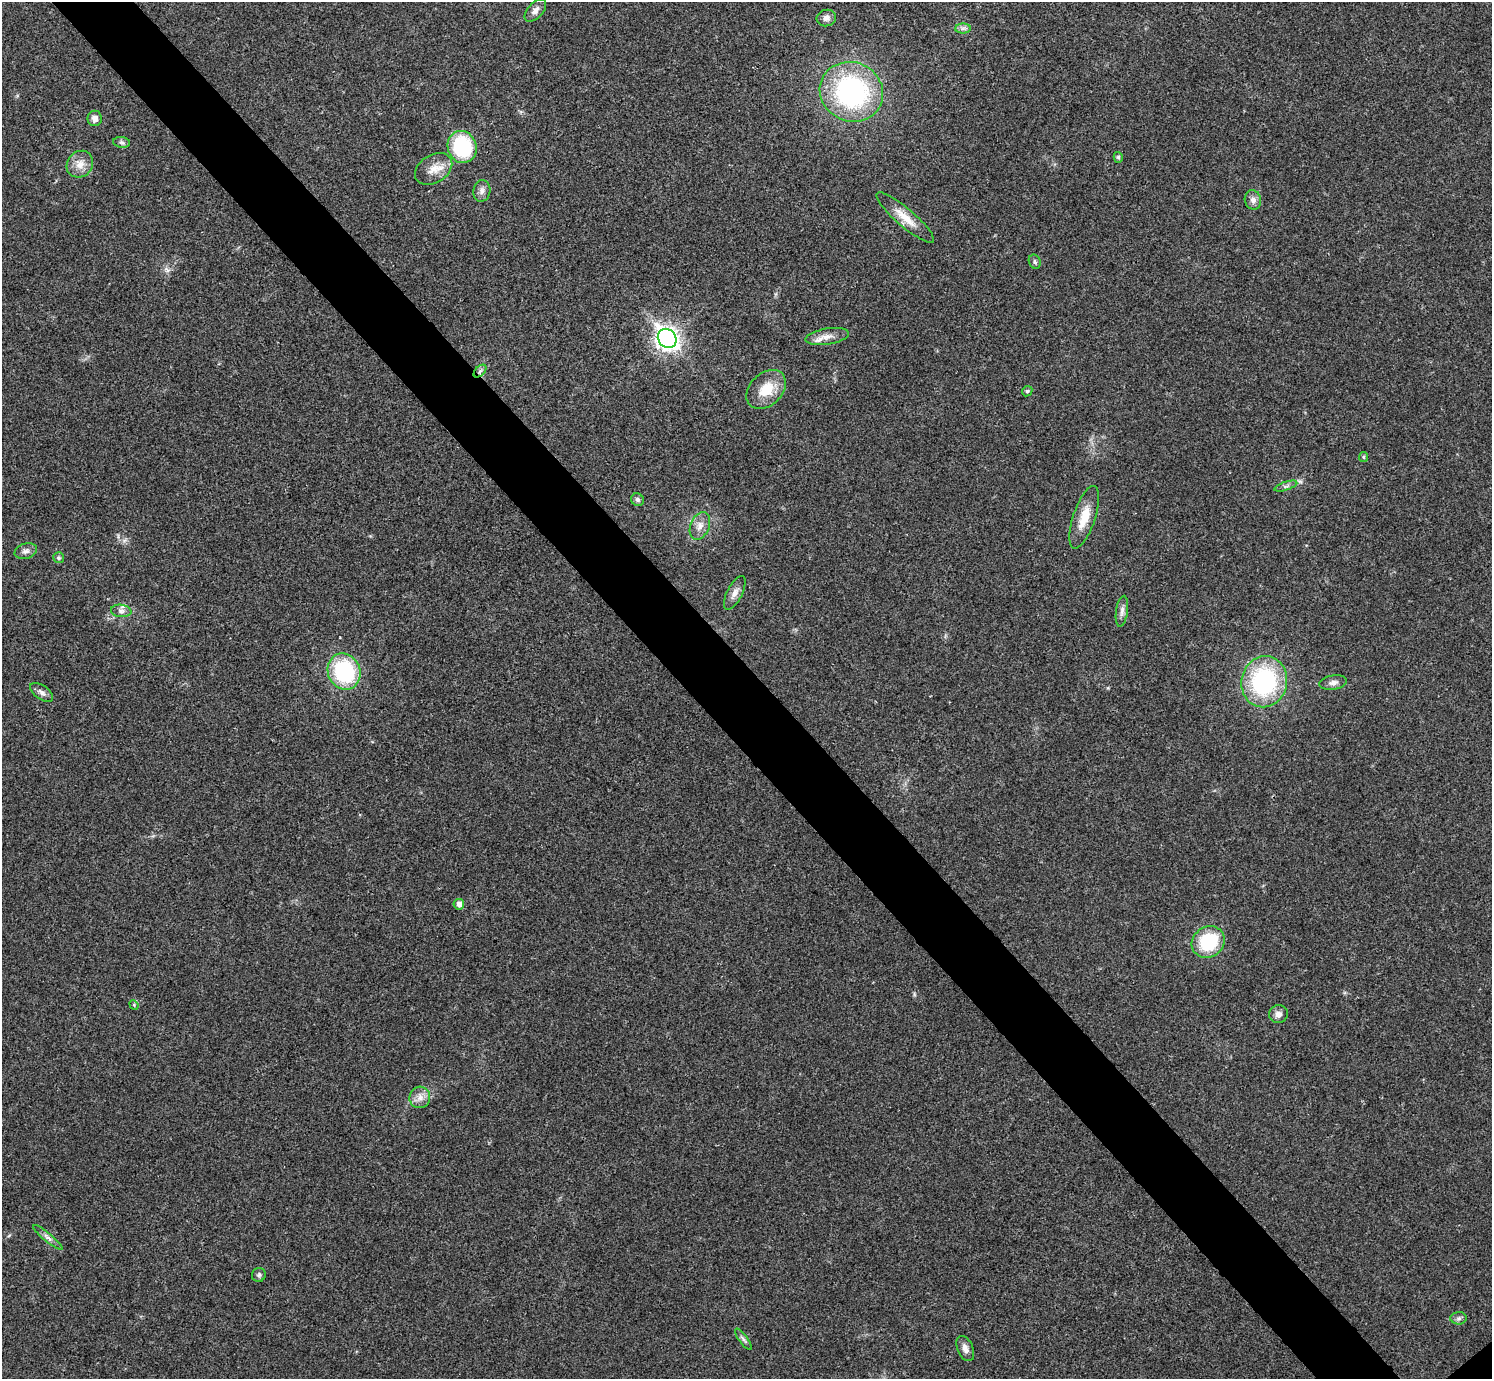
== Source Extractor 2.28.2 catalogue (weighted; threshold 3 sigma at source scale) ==
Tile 11 of 4 x 4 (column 3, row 3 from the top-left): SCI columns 2984-4473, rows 1537-2913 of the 5969 x 5967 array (HDU 1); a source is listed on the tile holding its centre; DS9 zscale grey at full resolution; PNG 1494 x 1381 px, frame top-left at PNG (2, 2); each listed source drawn as its Kron ellipse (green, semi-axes under 4 px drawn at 4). Shown black and unused: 6% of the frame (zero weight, under 3 of 4 exposures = <1% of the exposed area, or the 3 px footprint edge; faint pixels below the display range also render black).
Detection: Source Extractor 2.28.2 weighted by HDU 2 'WHT'; one run over the whole footprint, this tile lists its part. Background 0.021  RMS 0.0043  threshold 0.0195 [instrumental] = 3 sigma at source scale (4.5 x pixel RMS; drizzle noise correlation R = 1.50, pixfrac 1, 0.05/0.05 arcsec/px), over >= 5 px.
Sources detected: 44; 1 inside a brighter listed object's ellipse — not listed separately; the other 43 listed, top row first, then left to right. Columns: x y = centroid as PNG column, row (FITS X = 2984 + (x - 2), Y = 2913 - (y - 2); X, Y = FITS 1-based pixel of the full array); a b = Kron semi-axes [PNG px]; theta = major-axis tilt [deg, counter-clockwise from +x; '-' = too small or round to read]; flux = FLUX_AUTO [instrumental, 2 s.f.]
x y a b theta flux
535 10 14 7 48 2.4
826 18 10 8 15 2.4
963 28 7 5 1 1.3
851 92 32 29 -25 79
95 118 8 7 - 2.3
121 142 8 5 -8 1.1
462 147 16 14 -69 36
1118 157 5 4 - 0.7
80 164 14 12 46 4.7
434 169 20 14 32 6.3
482 191 11 8 80 2.1
1253 200 10 8 -78 2.2
905 218 37 9 -41 7.4
1035 262 7 5 -67 0.89
827 337 22 8 9 4.2
667 339 10 8 -49 280
480 371 8 4 45 1.3
766 389 23 16 44 11
1027 391 6 4 44 0.61
1363 457 5 4 - 0.6
1286 486 12 4 17 1.1
637 500 7 6 - 1.1
1084 517 33 11 72 8.8
700 526 14 9 68 3.5
26 551 11 7 17 1.9
58 558 5 5 - 0.78
735 593 18 7 63 2.9
121 611 10 6 -7 1.7
1122 611 15 6 82 2.1
344 671 18 16 -65 41
1264 682 26 22 76 55
1333 683 14 7 10 2.2
42 692 13 7 -35 2
459 904 5 5 - 2.4
1208 942 17 15 34 25
134 1005 5 4 - 0.46
1278 1014 9 9 - 2.2
420 1097 11 10 - 3.3
48 1237 19 3 -40 1.5
259 1275 7 7 - 1
1459 1318 8 6 0 1.1
743 1339 13 4 -54 1.2
965 1349 13 7 -66 2.7
Overlapping masked pixels (flux is a lower limit): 1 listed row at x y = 480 371